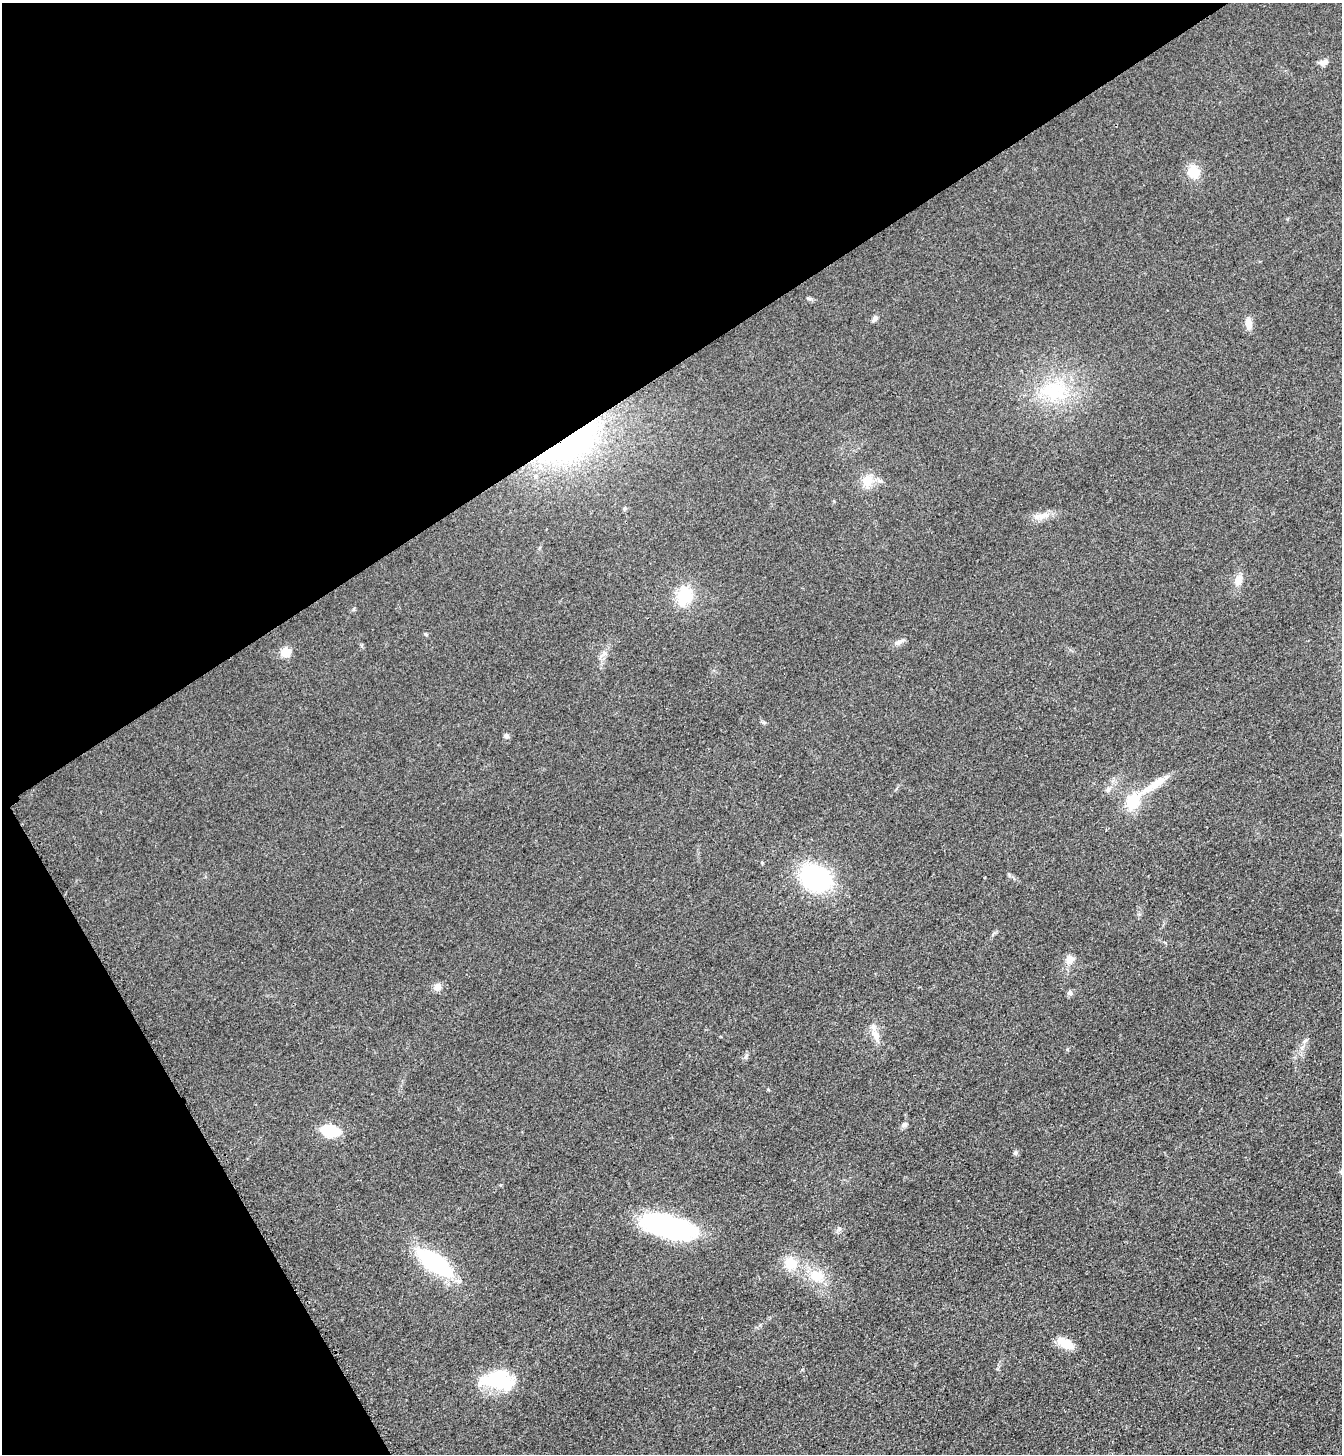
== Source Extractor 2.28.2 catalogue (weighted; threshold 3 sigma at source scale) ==
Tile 5 of 4 x 4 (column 1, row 2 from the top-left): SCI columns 181-1520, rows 2935-4386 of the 5861 x 5869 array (HDU 1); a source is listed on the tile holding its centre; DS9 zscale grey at full resolution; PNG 1344 x 1456 px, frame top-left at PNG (2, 3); no overlay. Shown black and unused: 32% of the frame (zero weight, under 3 of 4 exposures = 3% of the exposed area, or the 3 px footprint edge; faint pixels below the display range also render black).
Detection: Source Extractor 2.28.2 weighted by HDU 2 'WHT'; one run over the whole footprint, this tile lists its part. Background 0.0777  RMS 0.0098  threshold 0.0442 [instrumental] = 3 sigma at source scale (4.5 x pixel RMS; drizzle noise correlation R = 1.50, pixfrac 1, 0.05/0.05 arcsec/px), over >= 5 px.
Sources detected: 34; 1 inside a brighter object's white glare — not listed; the other 33 listed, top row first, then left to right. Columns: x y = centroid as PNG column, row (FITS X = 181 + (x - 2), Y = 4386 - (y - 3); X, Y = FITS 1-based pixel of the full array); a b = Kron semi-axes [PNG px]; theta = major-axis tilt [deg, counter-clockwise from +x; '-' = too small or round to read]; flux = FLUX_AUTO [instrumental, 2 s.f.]
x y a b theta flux
1324 62 12 7 18 4.4
1193 172 15 14 - 18
875 319 8 5 56 3
1248 323 11 7 -81 10
1053 391 39 27 -4 66
570 443 74 26 31 220
868 481 16 14 86 15
625 508 5 5 - 1.5
1043 516 18 7 19 8.8
1238 580 12 9 78 9.4
684 596 24 18 69 32
426 634 6 3 -71 1.1
899 642 16 6 26 4.3
285 652 5 5 - 45
507 736 7 6 - 2.3
1154 785 43 9 34 22
1108 789 8 6 74 3
1133 801 22 16 62 29
815 878 27 21 -28 130
1069 960 13 9 79 7.8
437 987 9 9 - 6.1
1070 993 7 6 - 3
876 1035 16 9 -62 9.4
746 1056 8 4 46 2.1
904 1124 8 5 36 2.7
330 1131 13 8 -10 54
1015 1153 6 5 - 2.2
668 1227 53 22 -15 160
435 1263 26 10 -35 160
790 1263 12 12 - 22
817 1276 22 17 4 23
1065 1343 21 10 -28 16
497 1380 42 20 -3 59
Overlapping masked pixels (flux is a lower limit): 1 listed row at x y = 570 443
Unlisted compact peaks at least as high as the median listed source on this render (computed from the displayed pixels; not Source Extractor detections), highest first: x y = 839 1228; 1067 1049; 808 298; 1009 875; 760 1325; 762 863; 354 609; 604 653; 768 1089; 994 933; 763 722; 834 501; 997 1369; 501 1185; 1139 914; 1165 943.